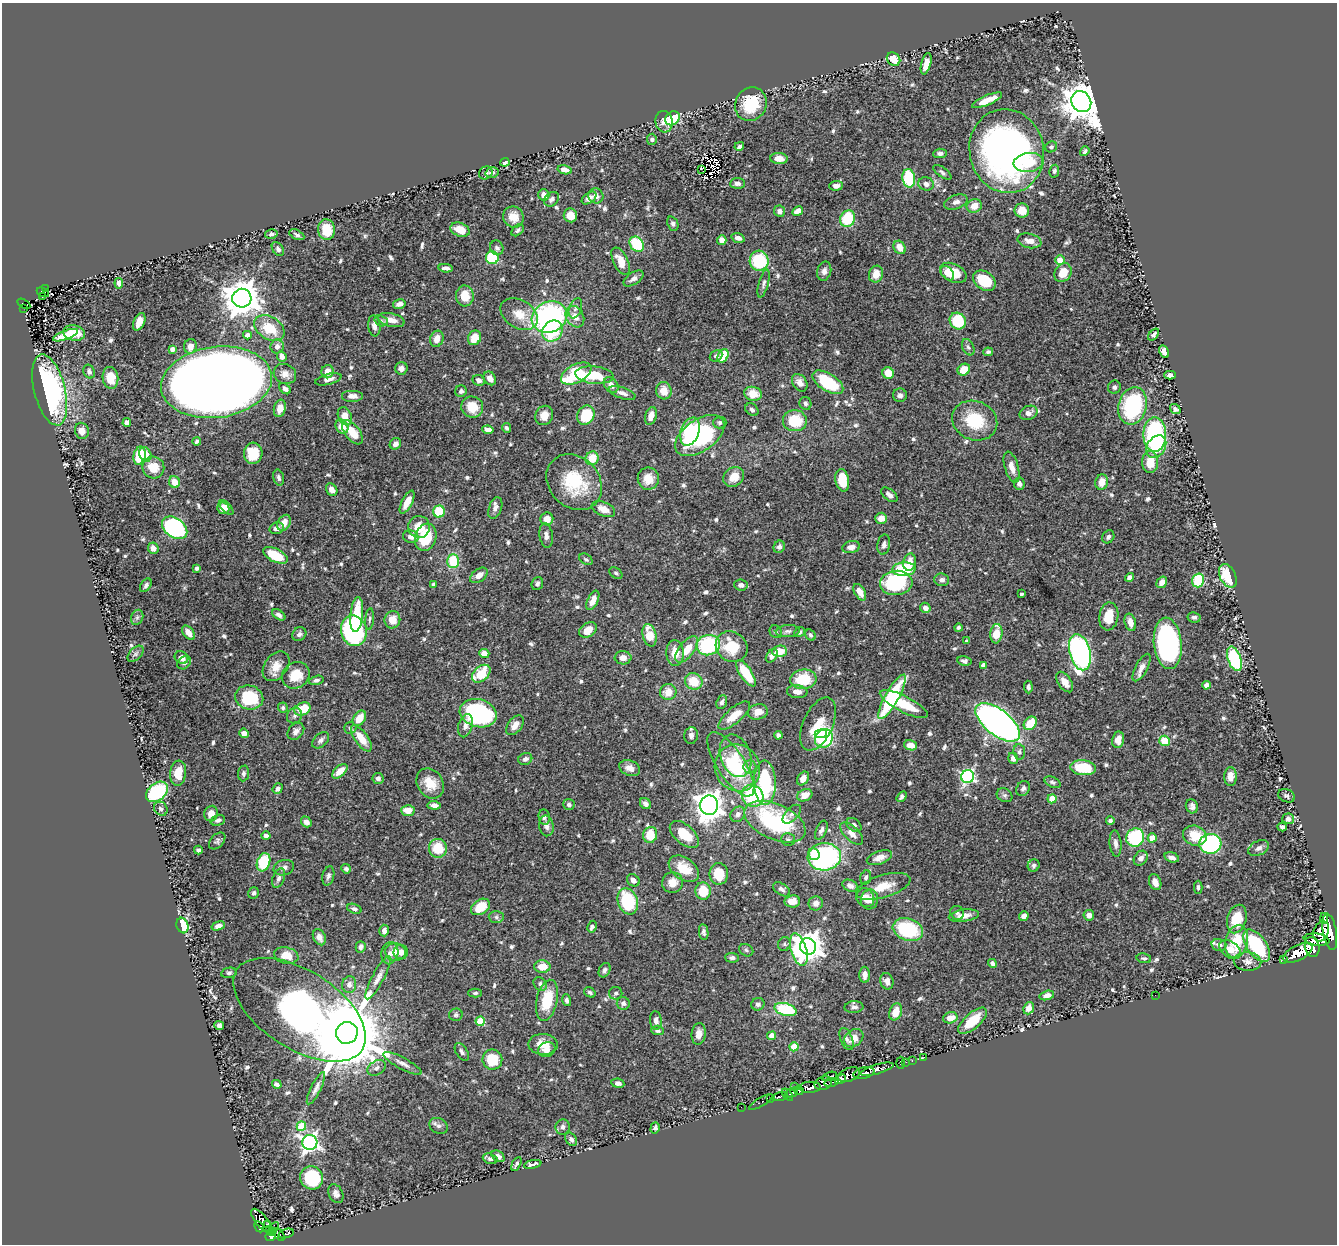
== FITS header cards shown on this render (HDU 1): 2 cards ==
NAXIS1  =                 1335
NAXIS2  =                 1242

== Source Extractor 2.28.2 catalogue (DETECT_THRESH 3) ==
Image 1335 x 1242 px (HDU 1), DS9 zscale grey, 1 PNG px = 1 image px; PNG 1339 x 1246 px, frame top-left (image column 1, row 1242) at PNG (2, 3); each listed source drawn as its Kron ellipse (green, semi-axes under 4 px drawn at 4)
Background 0.622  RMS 0.014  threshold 0.0422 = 3 sigma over >= 5 px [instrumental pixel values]
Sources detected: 699; of the 699, the 500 brightest by FLUX_AUTO listed and drawn (199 fainter detections omitted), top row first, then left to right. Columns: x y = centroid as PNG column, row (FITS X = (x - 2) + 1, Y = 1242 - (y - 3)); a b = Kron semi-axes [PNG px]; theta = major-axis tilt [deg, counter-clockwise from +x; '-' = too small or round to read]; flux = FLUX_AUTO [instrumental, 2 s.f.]
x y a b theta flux
894 59 7 6 - 15
926 64 11 4 76 9.9
987 100 16 5 23 11
1081 102 11 9 -56 2700
751 104 17 15 62 38
673 118 8 6 42 61
664 122 11 8 -81 7
652 139 5 5 - 2.2
739 146 5 4 - 2.1
1051 147 6 5 - 2.3
1007 151 42 37 -76 410
1085 151 5 3 - 2.1
940 153 7 4 4 3.2
779 158 8 5 -5 9.8
505 162 5 4 - 4.2
1028 162 15 9 7 23
701 169 3 3 - 8.3
565 170 7 4 -14 6.9
1054 171 6 5 - 2.1
942 172 11 5 -36 2.5
486 173 7 6 - 2.6
492 173 7 5 13 3.3
909 178 9 6 -82 64
737 183 7 5 2 4
926 184 8 6 -18 4.3
836 186 7 4 5 4.8
544 195 6 5 - 6.2
596 196 8 7 - 5.6
589 198 8 5 36 4.2
552 199 8 6 42 3.7
956 202 12 6 19 5.2
974 206 7 6 - 11
779 211 6 5 - 4.2
798 211 6 4 30 8.6
1022 211 7 7 - 12
570 215 7 6 - 12
513 217 11 10 - 13
848 219 8 7 - 42
673 224 7 5 -68 2.6
326 230 10 8 -83 22
460 230 10 6 -21 13
518 230 7 5 42 2.2
271 234 6 5 - 2.2
297 235 8 4 -26 2.4
738 238 7 4 -16 5.2
722 240 5 4 - 7.5
1029 241 12 7 -12 7.7
637 244 8 6 -49 45
900 247 7 5 -55 12
497 248 7 6 - 2.6
278 249 7 5 -54 2.7
492 258 6 6 - 57
1060 260 4 4 - 12
621 261 15 7 -64 13
759 261 10 9 - 58
446 268 7 3 -6 3.4
824 271 10 7 75 4.5
947 273 8 5 -47 6.1
953 273 14 9 -26 22
1063 273 10 8 57 16
876 274 8 7 - 12
633 279 11 6 34 4.5
984 281 12 9 -36 40
119 283 5 4 - 3.6
764 284 14 5 75 3.3
45 288 2 2 - 3.1
43 292 6 2 -26 7.6
42 296 3 3 - 9.1
465 296 10 9 - 17
242 298 9 9 - 2200
24 304 7 3 -30 26
399 304 6 4 14 4.8
24 308 4 2 - 13
575 308 10 6 70 3.3
519 314 20 14 -32 19
549 317 18 15 26 210
575 317 11 8 -60 10
391 320 13 6 -13 8.9
381 321 7 5 -20 2.1
958 321 8 7 - 43
139 322 9 5 65 10
374 326 10 6 -83 5
269 328 16 11 -32 27
552 331 11 9 49 41
74 333 11 7 -12 18
65 335 13 4 20 16
247 335 4 4 - 5.7
1154 335 7 4 51 2.7
474 338 7 6 - 17
437 339 8 6 71 7.9
190 346 7 6 - 8.2
277 346 7 6 - 5.4
968 347 9 5 -65 2.4
172 349 4 4 - 4.6
988 352 5 4 - 2.3
1164 352 6 4 -62 7.9
282 356 5 4 - 5
716 356 6 5 - 2.3
723 356 7 5 62 35
401 368 6 6 - 5
964 370 6 5 - 19
89 371 7 5 -67 3
327 372 6 6 - 10
888 373 6 5 - 14
285 374 11 9 -25 6.6
576 374 16 9 28 68
594 375 19 9 -6 29
1170 375 6 4 -1 5.2
110 378 11 8 -83 16
490 378 7 5 -56 7.4
328 379 13 5 14 5.3
479 380 6 5 - 3.6
216 382 56 35 8 2700
828 382 17 8 -32 50
800 383 9 7 -56 6
611 385 8 6 -52 7.5
1114 387 7 6 - 2.3
285 389 6 4 -43 3.5
50 390 36 15 -76 140
461 391 6 5 - 2.9
664 391 9 7 -75 12
622 393 14 5 -18 5.2
753 394 9 7 -14 15
900 395 7 7 - 3.7
353 396 11 6 0 5.5
805 403 6 6 - 2.2
1132 406 19 14 75 94
472 407 11 10 - 20
280 408 9 6 76 11
1175 409 6 4 -37 3.2
752 410 7 5 -40 2.6
1028 413 9 6 24 5.5
544 415 10 8 61 10
586 415 10 8 59 38
345 416 9 6 -66 13
651 416 9 5 73 7.5
795 421 12 10 -4 34
975 421 23 19 -23 41
127 422 4 4 - 4
720 422 7 6 - 2.7
342 427 7 6 - 15
506 428 5 4 - 2.5
488 430 6 4 -9 4.9
82 431 8 7 - 7.8
690 431 14 9 70 72
352 432 14 7 -52 18
700 435 28 15 35 100
1155 435 17 11 90 140
197 441 4 3 - 2.1
395 444 6 5 - 4.8
1156 447 12 9 57 25
253 453 10 9 - 26
145 454 7 6 - 12
140 456 9 6 77 36
592 458 7 6 - 19
1150 462 11 8 -90 17
1012 467 16 7 -74 8.1
153 468 11 10 - 16
279 477 8 5 -77 2.9
734 477 11 9 38 14
648 479 11 10 - 16
842 480 11 6 -79 22
174 482 6 5 - 12
574 482 30 25 -46 56
1102 482 7 6 - 10
1019 484 6 5 - 4.2
332 490 7 5 -55 6.3
889 495 9 5 -39 4.3
407 502 13 5 62 12
223 508 6 5 - 7.4
226 508 9 4 -47 6.1
495 508 11 6 71 4.5
603 509 12 7 -23 11
439 511 6 6 - 35
881 518 6 5 - 8.8
547 519 6 6 - 9.2
284 523 8 6 62 9.4
419 527 11 11 - 14
175 528 14 9 -37 180
277 528 7 5 16 5.1
546 536 12 6 -82 4.5
411 537 8 6 -16 5.1
426 537 14 10 73 34
1108 537 7 5 55 2.8
884 545 10 6 80 4
779 547 6 5 - 3.4
851 547 9 6 11 6.6
153 548 6 5 - 6.9
275 555 13 6 -25 32
586 559 7 5 -36 2.1
453 561 7 5 -90 37
910 562 9 6 79 9.7
197 568 4 4 - 2.4
904 569 12 7 2 69
616 573 7 5 -37 2.1
479 575 10 6 37 8.3
1228 576 12 8 -64 39
1129 577 4 4 - 4
942 580 7 6 - 3.8
1198 580 7 6 - 47
1162 582 6 5 - 6.8
896 583 16 12 6 83
537 584 6 5 - 3.2
146 585 7 5 57 2.8
434 585 4 4 - 6.3
741 585 7 5 -5 3.9
860 592 9 5 -60 9.2
1021 594 3 3 - 2.1
593 600 10 5 64 10
925 608 5 5 - 4.8
279 615 7 4 -34 3.2
357 615 17 6 84 34
1109 616 14 9 82 21
137 617 8 6 69 2.5
1194 617 6 5 - 2.8
370 619 11 4 86 2.2
392 620 9 8 - 11
1130 622 9 5 -75 7.7
958 628 4 3 - 2.1
588 630 9 6 32 13
354 631 15 13 -76 180
788 631 12 6 4 3.5
776 632 7 5 -48 2.1
799 632 6 4 37 2.2
189 633 8 5 -54 8.3
299 634 7 6 - 3.3
996 634 10 6 83 19
650 635 11 7 -76 19
810 635 6 4 -62 2.4
967 641 4 3 - 2.1
1168 643 26 14 -84 240
708 645 12 10 15 99
732 647 16 14 -36 31
687 649 16 7 51 18
779 651 7 6 - 18
1080 652 18 10 -75 300
484 653 5 4 - 11
675 653 13 8 -86 12
136 654 10 6 45 3
772 656 7 5 56 5
181 658 7 6 - 6.8
623 658 8 6 -4 6.2
1234 659 13 6 -71 78
964 661 7 4 -11 2.5
184 663 7 5 44 3.1
983 665 4 4 - 3.2
276 666 16 11 53 13
1141 668 15 6 62 6.7
746 673 15 6 -56 38
481 674 11 7 42 32
296 675 14 12 40 22
803 679 13 9 6 35
316 680 7 4 14 2.5
694 681 9 8 - 21
1065 682 11 6 -55 9
1206 685 4 4 - 6.9
1028 687 6 4 -86 2.2
668 692 8 8 - 12
797 692 10 6 -7 7
249 697 14 12 -14 51
892 697 25 7 61 110
722 702 7 5 69 2.7
904 704 26 8 -27 33
283 708 5 5 - 2.1
302 709 8 6 27 27
758 712 10 7 15 9.1
478 713 19 14 -15 150
294 716 8 7 - 3
734 716 20 7 41 15
359 718 8 5 54 16
998 722 26 13 -38 560
1030 723 7 5 48 24
818 724 28 14 65 28
515 725 11 7 52 6.6
465 726 12 7 75 5.4
350 728 6 6 - 2.5
296 731 9 7 47 4.6
244 733 4 4 - 5.9
821 734 6 4 6 41
691 735 8 7 - 3.8
778 735 4 4 - 3.6
361 738 15 6 -54 17
824 738 10 8 54 110
321 740 10 6 42 3.4
1118 740 8 6 79 8.3
1165 741 5 5 - 23
911 745 7 5 -14 10
1019 752 8 5 -84 2.7
736 756 22 15 -70 21
1013 758 5 5 - 6.3
525 759 7 5 22 3.4
731 764 37 14 -57 44
750 767 6 6 - 2.7
630 768 11 7 -22 7
737 768 24 22 -59 47
1083 768 13 7 -6 37
340 771 9 5 42 11
178 773 12 8 84 14
243 773 8 5 84 2.4
968 777 6 6 - 190
1230 777 9 6 -89 8.5
378 778 5 5 - 3.3
803 778 7 5 56 6.4
1052 782 8 5 -24 2.5
430 783 16 12 -58 18
765 783 22 11 -89 91
1023 788 8 6 55 3
278 789 6 4 51 3.7
157 792 12 8 39 88
805 795 8 6 26 11
1004 795 8 6 -30 2.7
753 796 11 10 - 71
1286 796 9 6 -24 2.6
901 797 6 4 55 2.3
1052 799 4 4 - 18
645 804 6 5 - 3.2
434 805 6 4 -3 4.3
569 805 5 5 - 3.2
709 805 9 9 - 1000
1192 806 7 6 - 3.4
161 809 7 6 - 2.9
408 811 6 5 - 13
211 814 8 6 75 8.9
738 814 8 6 54 3.9
792 814 11 6 46 4.1
544 817 8 5 -80 2.7
1288 819 6 5 - 3.4
218 820 7 5 17 3.3
1110 820 4 4 - 2.1
306 822 6 4 -49 4.3
775 822 33 17 -24 110
854 825 8 6 -38 2.9
546 826 10 7 -81 4.7
1282 827 4 4 - 2.3
821 830 10 5 66 3.4
684 834 17 9 -41 24
852 834 14 7 -43 6.7
650 835 8 7 - 24
266 836 4 4 - 2.7
1195 836 12 10 -17 24
1135 837 9 8 - 79
1152 838 4 4 - 15
788 839 7 6 - 2.2
217 841 10 6 47 2.6
1115 844 13 6 -85 4.4
1210 844 11 10 - 150
438 848 9 9 - 28
1259 848 11 7 27 4.4
198 850 4 4 - 3.1
814 854 6 5 - 14
824 857 16 13 6 180
1172 857 8 5 -15 4.3
879 858 13 6 19 6.2
1141 858 8 6 50 4.3
264 862 9 6 69 53
1034 866 6 5 - 2.5
284 868 10 7 16 4.8
346 869 5 4 - 2.6
684 869 17 11 -35 22
719 874 10 9 - 23
328 876 10 5 77 3.1
866 877 7 5 71 2.5
279 878 10 5 70 3.7
633 880 7 5 -41 4.8
672 882 10 10 - 11
1155 882 8 6 -67 7.4
850 886 8 5 -26 4.5
883 886 28 11 17 20
1198 887 6 4 90 2.2
782 889 9 5 -32 3.3
703 891 9 7 -85 25
254 893 6 5 - 2.3
865 898 10 8 -59 10
870 900 10 8 72 8.9
628 901 13 10 -70 62
792 901 8 6 6 10
816 903 7 7 - 5.6
480 907 10 7 33 19
354 909 7 4 -20 2.9
957 913 7 6 - 2.6
1089 915 5 5 - 6.5
964 916 15 6 8 9.2
1024 916 5 4 - 5.5
496 917 7 6 - 2.6
1324 918 5 3 - 370
1237 919 14 9 74 25
182 926 8 5 -71 40
218 926 7 4 18 4.3
592 927 6 4 62 3.1
384 930 6 5 - 3.9
908 930 15 11 -19 73
1321 931 10 7 69 750
704 932 8 4 -82 2.6
1330 932 18 7 -80 990
319 937 8 6 -64 5.1
1316 940 13 6 -7 840
1237 942 17 11 79 31
784 944 7 6 - 2.3
1219 945 7 6 - 4.9
808 946 8 8 - 1100
1257 946 18 9 -55 84
361 947 6 5 - 2.8
1312 947 10 7 -77 790
746 950 7 6 - 2.2
799 950 17 8 -73 69
1230 950 12 7 -37 10
395 952 10 8 -4 6.8
401 952 7 7 - 6.8
390 953 11 8 79 5.6
1298 953 16 7 26 1200
286 955 12 8 -12 14
732 958 7 5 -2 3.2
1144 958 7 4 -11 2.2
1284 960 3 3 - 41
1247 962 14 9 -3 6.2
992 963 5 4 - 3.6
542 967 8 6 1 16
605 970 7 5 63 2.7
229 973 8 5 12 2.2
865 975 8 5 -90 5.8
378 978 24 6 62 7.5
887 981 8 6 -76 5.1
540 984 7 6 - 2.9
349 985 8 7 - 5.2
590 992 6 4 -32 2.3
475 993 7 4 1 2.1
616 993 6 6 - 2.6
1047 995 7 4 16 5.5
1155 995 2 2 - 5.4
547 1000 21 10 78 36
567 1000 6 4 -73 3
623 1003 6 6 - 3.3
758 1004 6 6 - 3.4
854 1007 9 6 3 3.2
1029 1008 6 5 - 7.8
785 1009 11 6 -15 59
300 1010 74 39 -32 640
896 1012 9 6 70 13
456 1015 7 6 - 2.1
950 1018 7 5 15 11
480 1021 4 4 - 30
656 1021 9 6 -86 5.1
973 1021 18 7 41 23
219 1025 5 4 - 3.6
658 1030 6 5 - 2.7
347 1033 11 11 - 17000
699 1034 11 7 85 7.9
772 1036 4 4 - 10
854 1038 10 8 40 10
846 1039 12 6 -68 3.4
543 1044 15 10 -2 15
794 1047 4 4 - 23
547 1050 9 7 21 6.5
462 1052 10 5 -56 2.9
924 1057 3 2 - 7.2
492 1060 10 10 - 29
912 1060 3 2 - 11
906 1062 2 2 - 3.8
403 1063 21 5 -28 6
901 1063 6 3 -87 19
376 1068 10 7 31 4
877 1069 17 5 16 540
864 1073 10 5 13 320
849 1075 12 6 20 340
830 1076 8 3 19 100
841 1079 6 4 31 300
831 1082 7 3 10 140
618 1083 6 4 -10 4
823 1083 9 6 22 250
277 1084 5 3 - 2.3
795 1086 2 2 - 6.1
810 1087 11 5 2 470
316 1088 18 5 64 4.9
799 1091 5 3 - 230
792 1092 7 4 25 360
787 1095 7 3 -52 170
780 1096 8 3 15 93
771 1098 3 3 - 78
761 1102 13 3 31 45
741 1107 2 2 - 4.9
301 1126 5 4 - 35
439 1126 10 7 -29 3.8
563 1127 7 7 - 3.9
655 1128 6 4 74 3.4
571 1139 7 5 -54 2.6
310 1143 7 7 - 400
498 1156 7 5 -34 4.2
490 1159 7 5 -18 2.6
516 1164 7 4 61 2.2
533 1164 9 3 12 3.4
312 1178 12 11 - 66
336 1194 10 7 -63 4.4
261 1221 14 6 -51 270
268 1224 4 3 - 28
259 1227 6 3 -60 47
273 1229 7 4 59 97
269 1230 4 3 - 15
286 1234 8 4 15 97
279 1235 7 4 -54 93
271 1236 5 4 - 210
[199 fainter detections neither listed nor drawn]